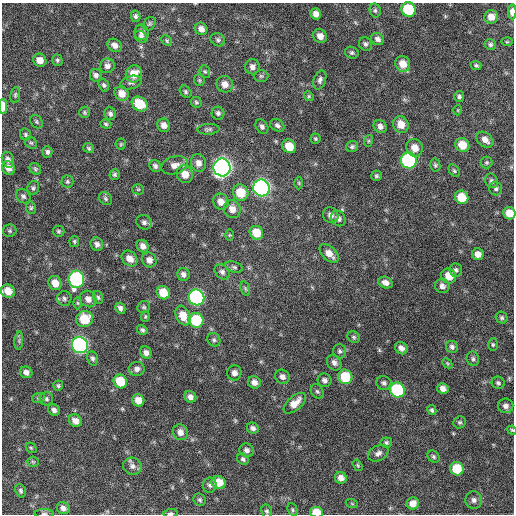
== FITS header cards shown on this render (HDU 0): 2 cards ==
NAXIS1  =                  512 / Axis length
NAXIS2  =                  512 / Axis length

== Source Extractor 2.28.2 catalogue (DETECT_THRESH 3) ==
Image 512 x 512 px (HDU 0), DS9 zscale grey, 1 PNG px = 1 image px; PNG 516 x 516 px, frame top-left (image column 1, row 512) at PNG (2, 3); each listed source drawn as its Kron ellipse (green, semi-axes under 4 px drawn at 4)
Background 299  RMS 18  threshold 53.9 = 3 sigma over >= 5 px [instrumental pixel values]
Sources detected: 198; all 198 listed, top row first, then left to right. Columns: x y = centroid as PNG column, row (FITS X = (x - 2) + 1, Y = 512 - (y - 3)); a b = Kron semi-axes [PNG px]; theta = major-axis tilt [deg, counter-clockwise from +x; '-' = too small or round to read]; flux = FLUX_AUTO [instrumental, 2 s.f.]
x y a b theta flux
408 9 7 7 - 56000
375 10 7 5 -76 2600
512 12 7 4 -88 8100
316 14 5 5 - 6700
136 16 6 4 -77 2500
491 17 7 7 - 11000
149 24 7 5 54 2200
201 29 6 6 - 6300
142 32 8 7 - 4500
320 36 7 6 - 9100
141 37 7 5 -41 2900
378 39 7 6 - 4300
218 40 7 6 - 2800
167 41 6 4 -47 1700
507 42 5 3 - 1200
365 44 7 6 - 3100
490 44 6 5 - 2600
115 45 7 6 - 5900
352 53 7 5 -24 2400
40 60 7 6 - 9700
57 60 6 5 - 2100
403 64 8 7 - 14000
476 65 5 4 - 2300
107 66 7 7 - 5100
252 67 7 7 - 5400
205 71 6 5 - 1900
134 74 8 8 - 17000
96 75 6 6 - 3700
261 76 7 5 -1 2100
199 80 6 5 - 1900
320 80 10 6 72 3800
131 83 11 6 14 3900
225 84 8 8 - 8500
104 85 6 5 - 2300
186 92 6 5 - 2200
122 94 7 6 - 13000
15 95 8 5 81 2100
309 96 5 4 - 1600
459 96 5 5 - 2500
196 102 5 5 - 2000
140 104 8 6 -38 31000
3 106 7 4 89 15000
458 110 5 3 - 930
84 112 6 5 - 2000
218 113 6 6 - 3100
110 114 6 5 - 3100
36 122 7 5 -55 2200
106 124 6 4 -17 1900
401 124 9 7 -65 13000
164 125 7 6 - 6600
277 125 8 6 -35 3500
262 126 8 5 -56 3600
380 126 7 6 - 5000
208 129 11 5 3 3000
25 134 6 5 - 2100
315 139 5 5 - 1700
485 140 9 6 -41 7200
368 141 6 4 71 1600
31 143 6 5 - 1900
121 144 5 5 - 1600
462 145 7 6 - 19000
289 146 7 6 - 19000
352 147 6 5 - 2400
89 148 6 4 -36 2100
415 148 9 8 - 11000
47 152 6 5 - 3100
8 160 8 6 -72 5700
409 160 8 7 - 190000
487 162 6 6 - 2100
198 163 9 7 -81 7400
174 165 13 8 17 9500
435 165 6 5 - 2200
155 166 6 5 - 3400
222 167 9 8 - 700000
8 168 7 6 - 7800
35 169 6 5 - 2100
454 171 7 5 -51 2000
115 174 5 5 - 2400
185 174 9 8 - 14000
376 176 5 5 - 2000
67 181 6 6 - 2400
491 181 7 6 - 3000
299 183 6 4 -89 1500
33 188 7 5 65 2600
261 188 8 8 - 400000
138 189 5 5 - 1800
496 189 7 6 - 3200
241 193 8 7 - 29000
23 196 8 6 -44 3300
462 197 7 6 - 26000
105 199 7 5 -48 2400
221 202 8 7 - 9500
31 208 6 5 - 2000
232 209 9 8 - 10000
509 213 6 6 - 16000
331 215 8 7 - 5900
338 218 8 7 - 5400
144 222 8 7 - 4000
10 231 7 6 - 1900
59 231 6 5 - 2200
256 233 7 6 - 23000
229 235 6 4 89 1100
74 241 5 5 - 1800
97 244 7 6 - 4000
143 246 6 5 - 6300
329 253 11 7 -44 11000
478 254 6 5 - 8100
130 259 9 7 -45 9200
149 260 7 7 - 7500
234 267 9 5 -15 3100
456 270 7 6 - 3100
222 272 8 6 -46 4000
183 274 6 6 - 4700
449 276 8 7 - 17000
76 279 8 8 - 190000
55 283 7 6 - 12000
385 283 7 5 -23 5600
442 286 7 7 - 5200
245 289 7 4 -71 2100
8 291 7 6 - 15000
163 293 7 6 - 25000
98 297 7 5 -73 2200
196 297 8 7 - 260000
64 298 7 7 - 3600
88 299 9 7 -46 7600
77 303 6 4 -89 1700
144 307 6 5 - 2200
120 308 6 5 - 3900
145 316 5 4 - 1500
183 316 10 7 -68 16000
502 318 6 5 - 2400
85 319 8 8 - 34000
196 320 7 7 - 59000
142 330 5 4 - 2400
354 337 6 5 - 2200
214 340 7 6 - 2500
19 341 9 3 86 2400
80 345 8 8 - 350000
493 345 6 4 90 1900
452 347 6 6 - 3300
401 348 7 5 -39 5800
340 351 7 6 - 2900
146 353 6 5 - 5200
93 358 7 5 -76 3100
473 359 7 6 - 2900
334 363 8 6 -53 5200
447 363 6 4 -45 1700
137 369 8 7 - 4900
26 372 6 5 - 5000
234 373 7 7 - 6100
282 377 7 7 - 5100
345 377 7 7 - 41000
325 380 7 7 - 4300
120 381 7 6 - 33000
254 382 6 6 - 6100
384 383 7 7 - 3700
498 383 7 6 - 2600
58 386 5 5 - 2000
443 389 6 5 - 6700
397 390 8 7 - 120000
317 391 7 6 - 2500
190 397 6 5 - 5100
38 398 6 5 - 2100
46 399 7 6 - 3000
138 400 6 6 - 11000
295 403 13 7 41 12000
506 406 7 7 - 5300
54 410 6 5 - 4000
432 410 5 4 - 2300
75 421 7 6 - 7300
460 422 6 5 - 2300
253 428 6 5 - 3900
512 430 5 4 - 1400
180 432 8 7 - 7600
386 442 6 5 - 2200
31 448 6 4 -42 1600
247 450 7 6 - 4100
378 453 11 7 28 5200
433 457 7 5 -46 2400
243 459 6 5 - 2700
33 462 6 5 - 1800
358 465 6 4 -57 1600
132 466 9 8 - 5800
457 469 7 6 - 32000
341 478 6 5 - 7100
218 482 7 6 - 21000
210 485 8 6 80 3500
21 491 7 5 -69 2500
200 500 6 5 - 2400
474 500 9 8 - 5100
413 503 6 6 - 9200
352 504 6 4 -20 1300
63 508 7 6 - 5400
293 510 6 4 -63 2000
267 511 7 5 -78 2400
316 512 6 5 - 18000
44 513 9 3 0 2000
171 513 7 4 4 2500
At the frame edge (FLAGS 8, measured only in part): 8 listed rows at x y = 512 12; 3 106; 509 213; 8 291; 512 430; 316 512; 44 513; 171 513